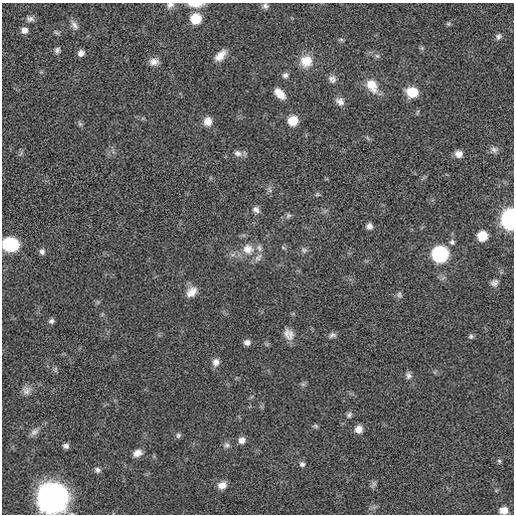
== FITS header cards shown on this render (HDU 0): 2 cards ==
NAXIS1  =                  512
NAXIS2  =                  512

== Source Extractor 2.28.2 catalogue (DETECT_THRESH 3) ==
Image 512 x 512 px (HDU 0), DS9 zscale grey, 1 PNG px = 1 image px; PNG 516 x 516 px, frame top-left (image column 1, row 512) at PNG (2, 3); no overlay
Background 1.28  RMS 16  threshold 48.6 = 3 sigma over >= 5 px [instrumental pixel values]
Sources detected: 73; all 73 listed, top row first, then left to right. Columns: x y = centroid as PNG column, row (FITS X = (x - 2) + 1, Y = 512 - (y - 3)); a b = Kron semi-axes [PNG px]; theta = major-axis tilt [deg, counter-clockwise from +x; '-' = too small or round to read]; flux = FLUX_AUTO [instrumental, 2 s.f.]
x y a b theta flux
195 4 19 6 -1 1.1e+04
170 5 10 7 29 4.6e+03
265 6 8 7 - 3.3e+03
30 19 11 8 1 4.5e+03
196 19 8 8 - 3.3e+04
448 24 6 5 - 1.5e+03
74 25 13 7 -61 5.4e+03
24 30 8 7 - 6.4e+03
57 33 10 4 -40 2.1e+03
498 36 8 6 56 3.1e+03
341 39 7 4 -1 1.7e+03
422 48 5 5 - 1.6e+03
57 50 7 6 - 3.1e+03
81 53 7 6 - 5.7e+03
220 56 14 8 46 1.1e+04
377 56 7 5 -41 2.4e+03
306 61 14 14 - 1.9e+04
154 62 11 8 -1 7.1e+03
285 75 7 7 - 3.5e+03
332 79 10 9 - 4.8e+03
372 86 19 12 -60 1.7e+04
412 92 9 8 - 3.2e+04
280 94 11 6 -46 1.3e+04
340 101 11 9 -37 6.3e+03
208 121 10 9 - 1.0e+04
293 121 8 8 - 2.3e+04
80 124 8 4 -58 2.2e+03
494 150 10 8 -39 4.6e+03
238 153 11 9 -19 5.5e+03
459 154 8 7 - 7.7e+03
317 194 6 5 - 1.7e+03
256 210 9 7 -38 4.5e+03
288 216 8 6 26 2.8e+03
511 219 9 7 89 5.1e+05
369 226 7 6 - 4.7e+03
482 236 7 7 - 2.9e+04
452 242 7 6 - 2.8e+03
10 244 11 10 - 7.3e+04
283 247 6 4 -20 1.4e+03
259 248 11 6 -81 4.4e+03
248 249 17 15 -19 1.8e+04
304 250 9 7 -16 3.2e+03
42 252 8 7 - 3.6e+03
440 254 9 9 - 2.2e+05
258 257 13 8 43 5.6e+03
494 283 9 8 - 4.4e+03
191 292 15 11 47 1.1e+04
399 295 10 6 -81 3.0e+03
51 321 7 6 - 2.9e+03
286 333 19 9 -85 8.7e+03
332 335 10 6 13 3.4e+03
471 336 7 6 - 2.2e+03
247 342 8 6 2 4.9e+03
216 362 10 8 82 6.1e+03
408 375 10 7 -80 4.1e+03
303 384 7 4 -1 2.0e+03
26 391 12 11 - 6.3e+03
349 415 9 6 51 3.0e+03
315 426 8 5 -10 1.9e+03
359 429 8 8 - 7.9e+03
34 432 13 7 38 4.9e+03
178 435 7 6 - 2.4e+03
242 440 8 7 - 6.6e+03
227 445 8 7 - 3.3e+03
66 446 6 6 - 3.7e+03
137 453 11 8 19 7.4e+03
499 461 6 5 - 1.5e+03
302 464 7 7 - 3.0e+03
97 470 8 6 -25 3.3e+03
373 484 9 6 72 3.0e+03
222 485 10 8 20 8.7e+03
53 498 10 10 - 3.9e+06
504 510 8 6 3 9.8e+03
At the frame edge (FLAGS 8, measured only in part): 6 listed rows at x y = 195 4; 170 5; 511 219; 10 244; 53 498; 504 510